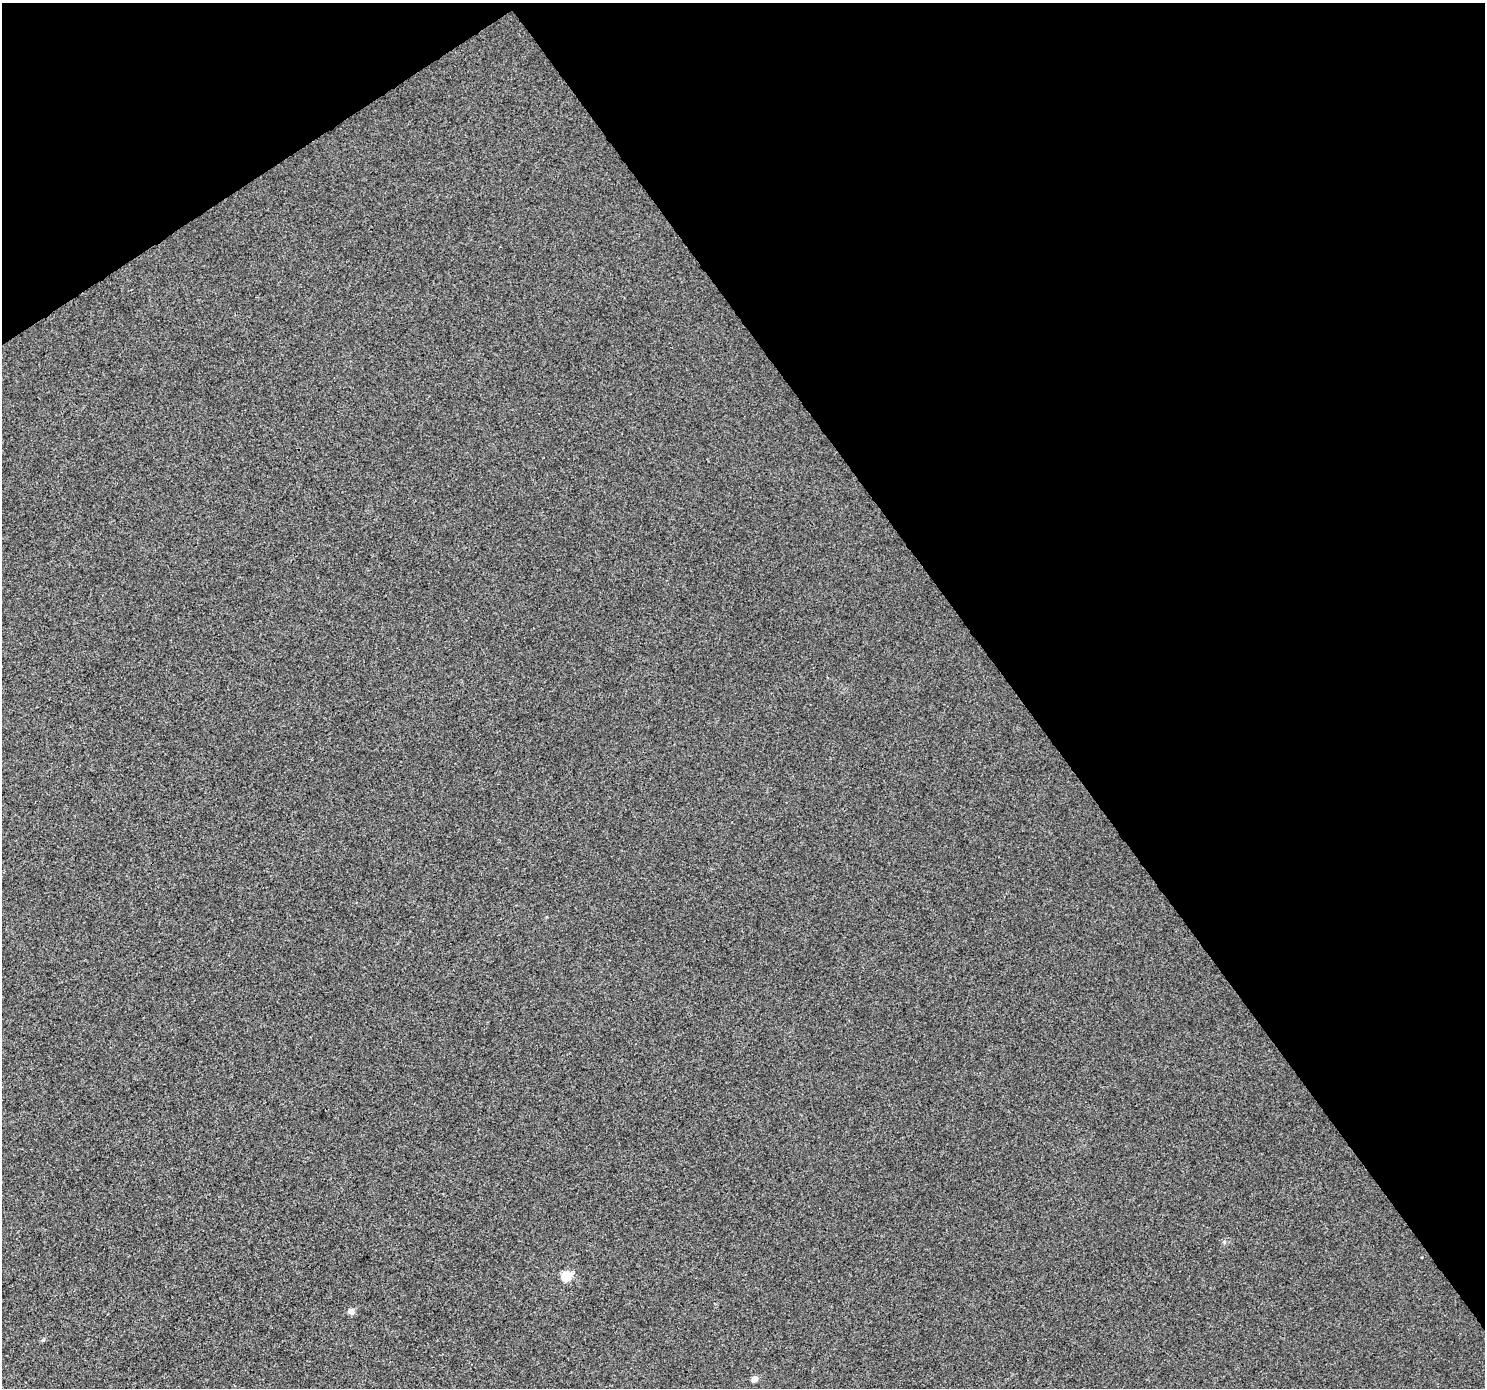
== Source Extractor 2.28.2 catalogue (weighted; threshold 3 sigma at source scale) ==
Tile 3 of 4 x 4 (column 3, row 1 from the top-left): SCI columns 2971-4453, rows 4349-5734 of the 5936 x 5861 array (HDU 1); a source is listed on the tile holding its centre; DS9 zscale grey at full resolution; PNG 1487 x 1390 px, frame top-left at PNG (2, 3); no overlay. Shown black and unused: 36% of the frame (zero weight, under 3 of 4 exposures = <1% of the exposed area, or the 3 px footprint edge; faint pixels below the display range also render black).
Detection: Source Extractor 2.28.2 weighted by HDU 2 'WHT'; one run over the whole footprint, this tile lists its part. Background 3.25e-04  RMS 0.0036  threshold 0.0161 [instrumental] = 3 sigma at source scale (4.5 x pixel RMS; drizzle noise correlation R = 1.50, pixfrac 1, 0.0396/0.0396 arcsec/px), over >= 5 px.
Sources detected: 3; all 3 listed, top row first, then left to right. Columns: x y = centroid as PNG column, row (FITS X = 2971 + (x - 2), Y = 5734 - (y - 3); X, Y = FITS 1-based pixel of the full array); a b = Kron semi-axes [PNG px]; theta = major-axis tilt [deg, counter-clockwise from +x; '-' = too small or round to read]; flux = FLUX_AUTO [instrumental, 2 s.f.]
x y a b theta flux
566 1276 5 5 - 19
351 1311 7 6 - 1.5
754 1379 5 4 - 3